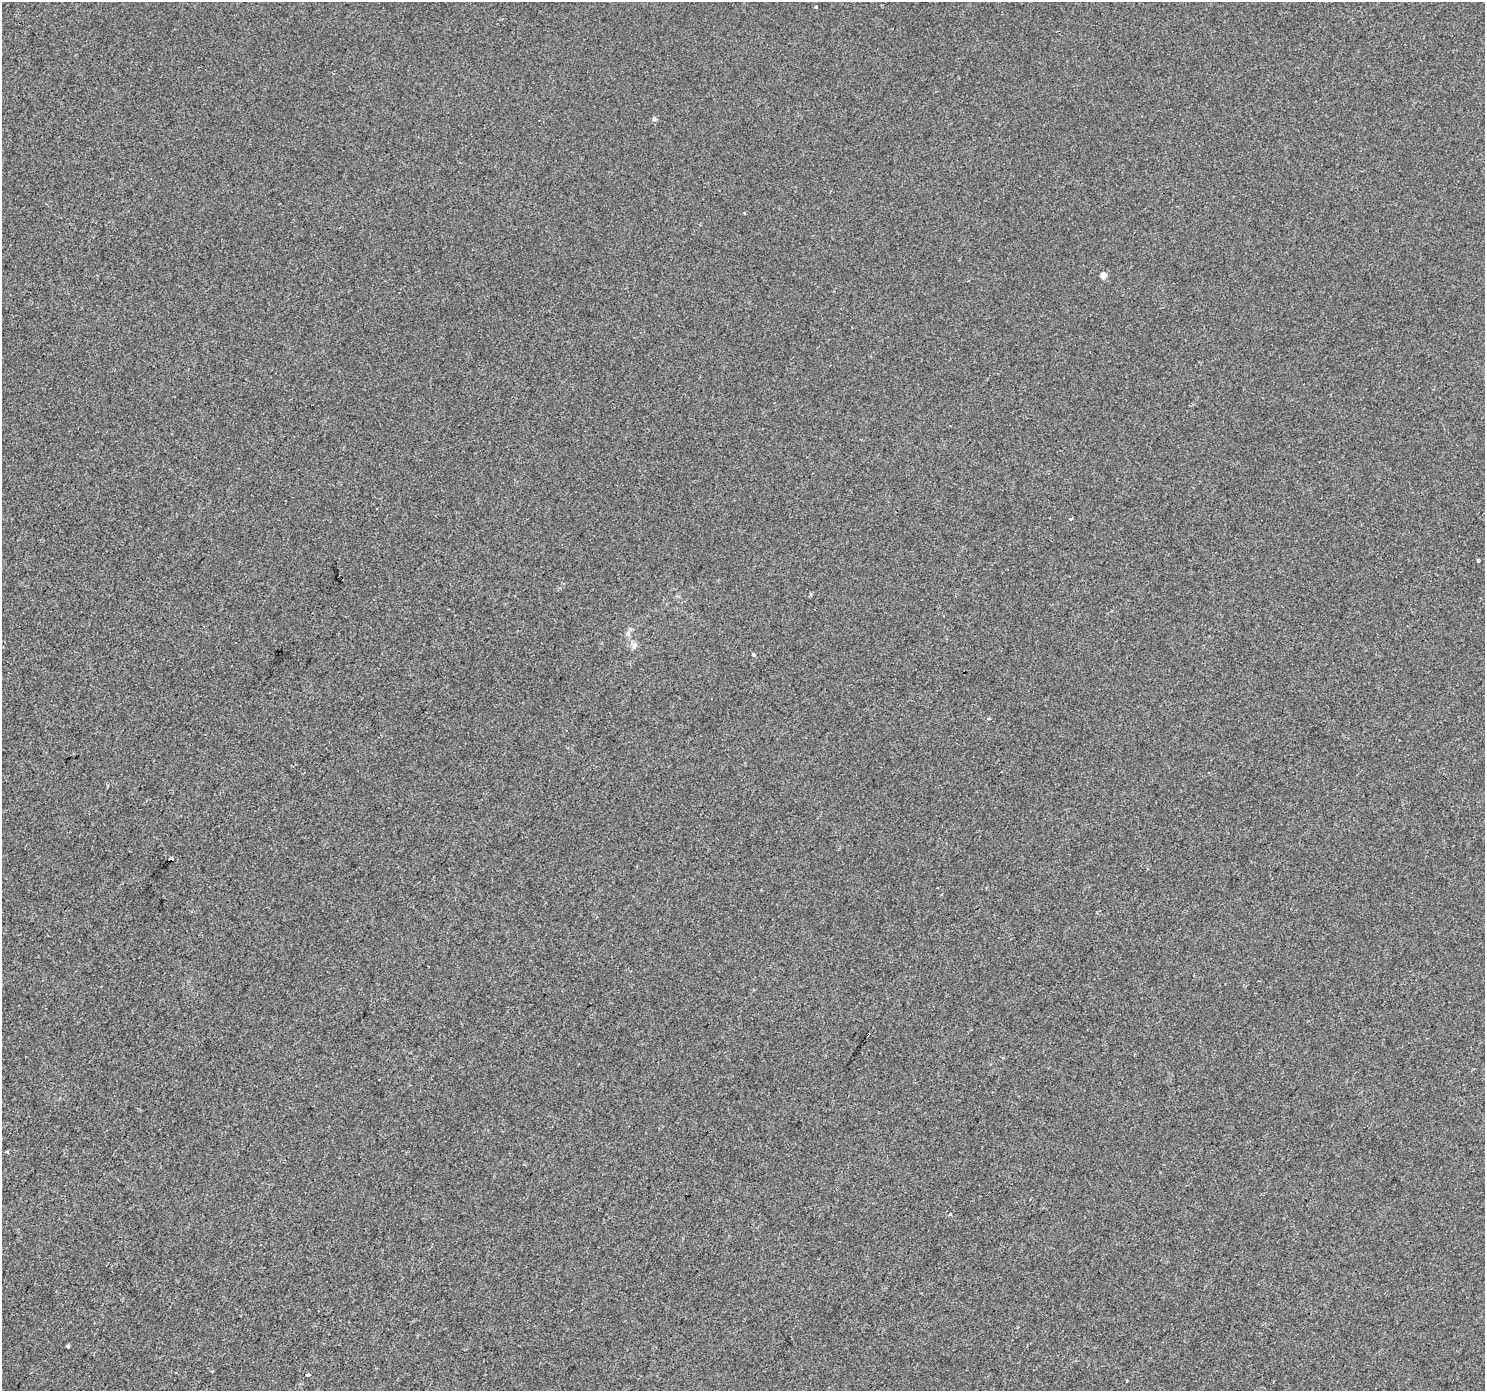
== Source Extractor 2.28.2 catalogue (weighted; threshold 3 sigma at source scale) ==
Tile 7 of 4 x 4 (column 3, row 2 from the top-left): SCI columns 2972-4454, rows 3029-4417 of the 5937 x 5990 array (HDU 1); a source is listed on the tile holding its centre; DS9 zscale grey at full resolution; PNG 1487 x 1393 px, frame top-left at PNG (2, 2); no overlay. Shown black and unused: <1% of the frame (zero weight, under 2 of 3 exposures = <1% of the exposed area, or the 3 px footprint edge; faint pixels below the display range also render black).
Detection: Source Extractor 2.28.2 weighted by HDU 2 'WHT'; one run over the whole footprint, this tile lists its part. Background -4.90e-04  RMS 0.0041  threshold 0.0185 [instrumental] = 3 sigma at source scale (4.5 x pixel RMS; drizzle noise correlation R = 1.50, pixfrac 1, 0.0396/0.0396 arcsec/px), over >= 5 px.
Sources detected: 17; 1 cosmic-ray / hot-pixel residue — not listed; the other 16 listed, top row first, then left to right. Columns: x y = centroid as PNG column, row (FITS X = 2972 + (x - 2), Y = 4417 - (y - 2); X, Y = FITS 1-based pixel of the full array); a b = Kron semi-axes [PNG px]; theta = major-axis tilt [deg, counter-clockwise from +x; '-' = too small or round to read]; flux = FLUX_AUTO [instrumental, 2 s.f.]
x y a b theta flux
816 7 3 3 - 0.77
654 119 6 5 - 1.1
744 213 4 3 - 0.33
1103 275 4 4 - 4.4
1071 519 4 2 - 0.68
1478 560 4 3 - 0.47
810 594 5 3 - 0.45
635 645 8 6 73 1.2
753 654 4 3 - 2.4
171 859 3 3 - 16
868 1034 4 3 - 1.7
7 1152 3 3 - 0.5
949 1214 3 3 - 2.3
68 1346 3 3 - 2.3
308 1375 4 3 - 8.2
1127 1380 2 2 - 0.36
Overlapping masked pixels (flux is a lower limit): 2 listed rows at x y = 171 859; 868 1034